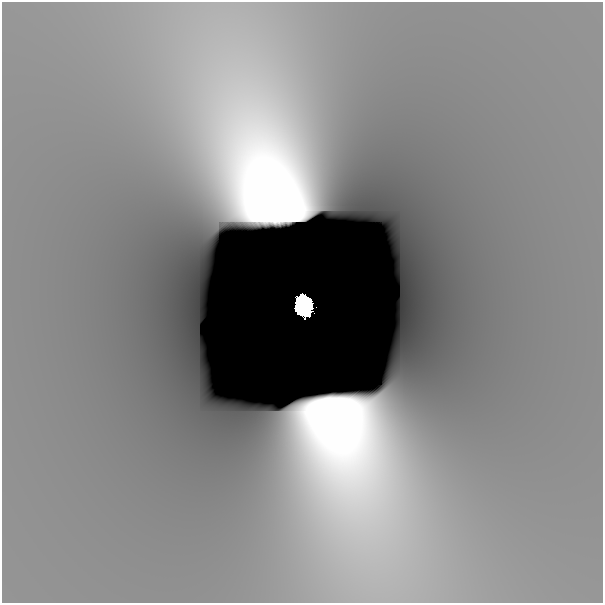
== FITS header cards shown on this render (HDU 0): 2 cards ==
NAXIS1  =                  601
NAXIS2  =                  601

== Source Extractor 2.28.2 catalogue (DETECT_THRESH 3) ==
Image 601 x 601 px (HDU 0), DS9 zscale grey, 1 PNG px = 1 image px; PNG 605 x 605 px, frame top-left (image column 1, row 601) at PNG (2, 2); no overlay
Background -4.22e-09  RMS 1.5e-09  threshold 4.47e-09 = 3 sigma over >= 5 px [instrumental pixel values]
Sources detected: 3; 2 with non-positive FLUX_AUTO (blend fragments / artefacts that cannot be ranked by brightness) are not listed; the other 1 listed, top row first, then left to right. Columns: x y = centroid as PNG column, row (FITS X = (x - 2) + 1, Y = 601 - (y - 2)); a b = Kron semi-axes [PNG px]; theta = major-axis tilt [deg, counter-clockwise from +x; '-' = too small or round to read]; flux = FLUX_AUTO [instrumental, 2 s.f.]
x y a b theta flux
303 306 19 14 -74 8.2
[2 non-positive-flux detections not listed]